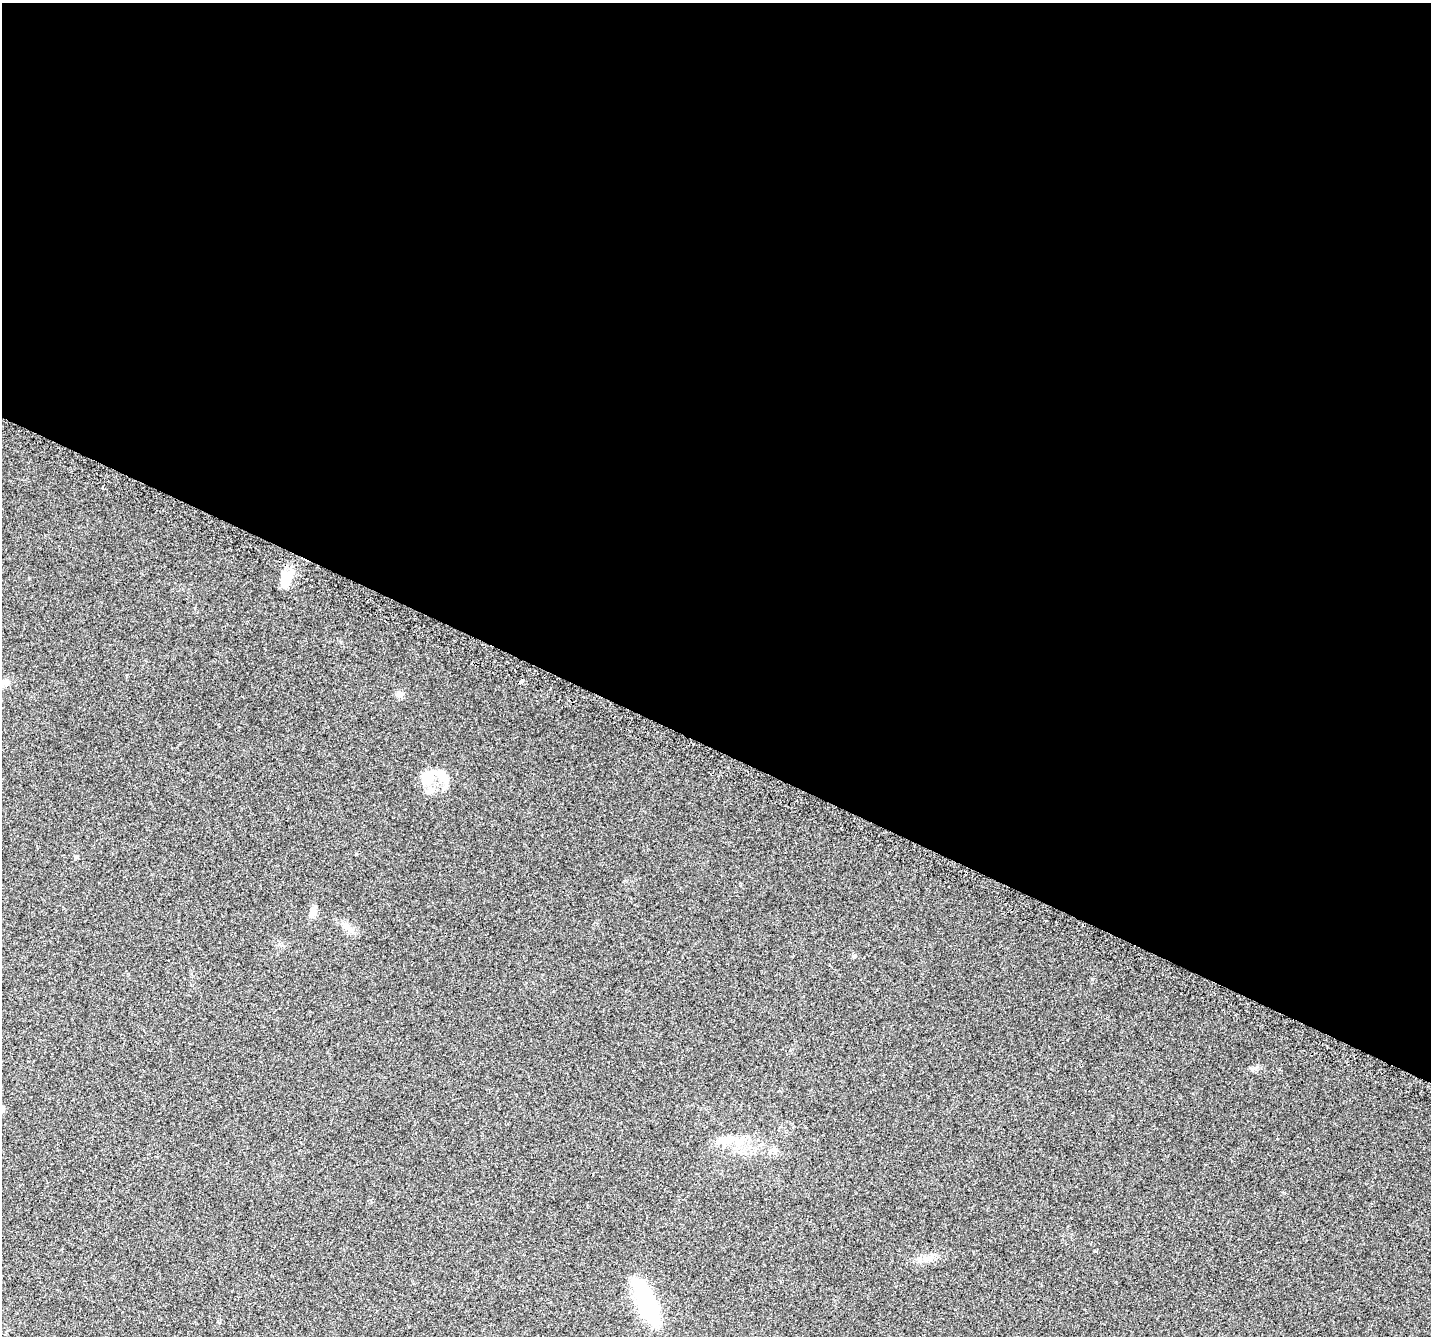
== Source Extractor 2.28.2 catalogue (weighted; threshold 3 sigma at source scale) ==
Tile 3 of 4 x 4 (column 3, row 1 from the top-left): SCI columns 2896-4324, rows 4335-5668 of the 5852 x 5960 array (HDU 1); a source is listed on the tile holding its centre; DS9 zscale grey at full resolution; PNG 1433 x 1338 px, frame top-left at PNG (2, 3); no overlay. Shown black and unused: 56% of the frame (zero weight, under 2 of 3 exposures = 3% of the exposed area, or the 3 px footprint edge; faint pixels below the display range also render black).
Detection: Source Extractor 2.28.2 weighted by HDU 2 'WHT'; one run over the whole footprint, this tile lists its part. Background 0.0996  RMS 0.0087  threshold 0.0393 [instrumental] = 3 sigma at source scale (4.5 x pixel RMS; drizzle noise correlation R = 1.50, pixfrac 1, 0.0396/0.0396 arcsec/px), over >= 5 px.
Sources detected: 13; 1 inside a brighter object's white glare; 2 cosmic-ray / hot-pixel residue — not listed; the other 10 listed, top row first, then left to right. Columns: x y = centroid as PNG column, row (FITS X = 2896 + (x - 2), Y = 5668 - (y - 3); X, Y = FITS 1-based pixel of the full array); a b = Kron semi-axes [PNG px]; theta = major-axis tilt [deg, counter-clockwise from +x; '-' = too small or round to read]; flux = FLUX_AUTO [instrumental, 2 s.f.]
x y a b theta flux
102 488 3 2 - 1.6
286 578 18 10 76 21
399 694 10 7 -35 3
427 778 18 17 - 18
76 857 6 4 23 1.2
313 912 11 7 78 7.3
347 927 19 8 -42 6.9
1253 1068 9 6 40 2.5
724 1141 18 14 2 13
647 1303 48 18 -63 78